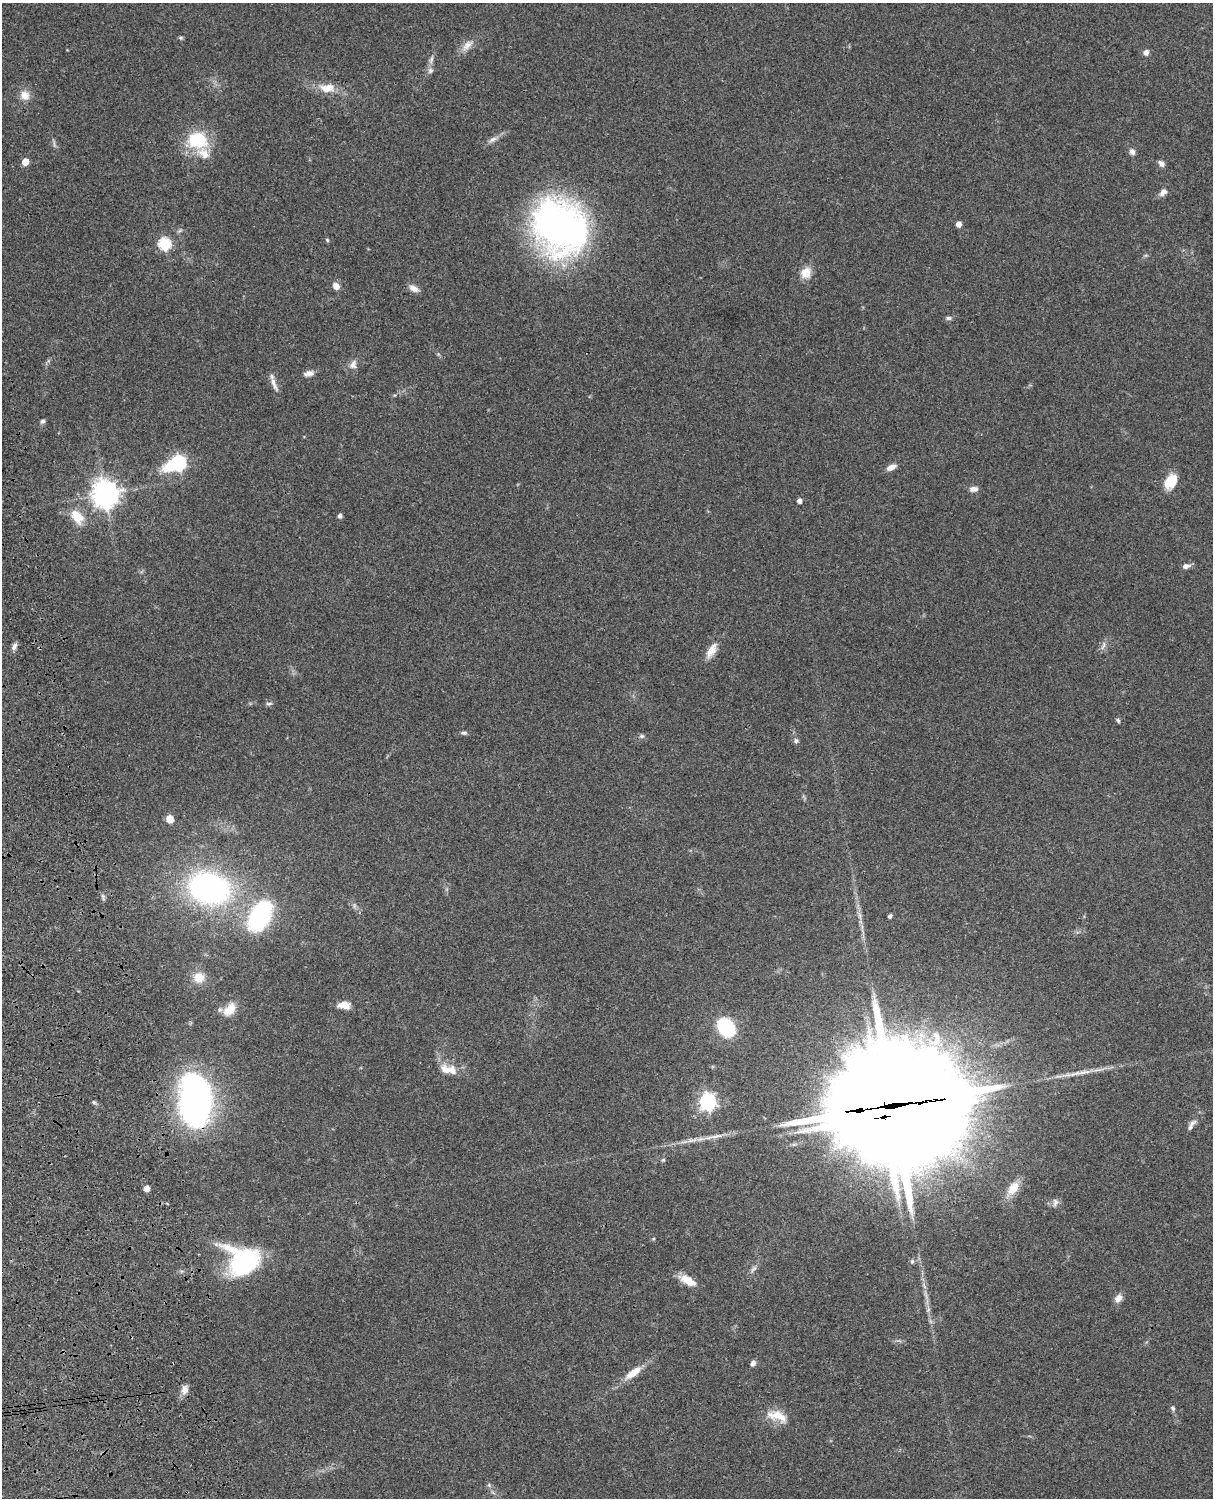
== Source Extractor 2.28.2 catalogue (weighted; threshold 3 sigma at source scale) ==
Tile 7 of 4 x 3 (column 3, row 2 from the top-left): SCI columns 2545-3755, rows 1771-3266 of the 5086 x 4924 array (HDU 1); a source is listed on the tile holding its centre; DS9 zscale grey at full resolution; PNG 1215 x 1500 px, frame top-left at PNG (2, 3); no overlay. Shown black and unused: <1% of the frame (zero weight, under 3 of 4 exposures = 6% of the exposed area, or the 3 px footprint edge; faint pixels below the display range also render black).
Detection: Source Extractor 2.28.2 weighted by HDU 2 'WHT'; one run over the whole footprint, this tile lists its part. Background 0.0966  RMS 0.0063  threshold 0.0284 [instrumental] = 3 sigma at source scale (4.5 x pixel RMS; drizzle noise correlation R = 1.50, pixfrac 1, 0.05/0.05 arcsec/px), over >= 5 px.
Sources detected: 88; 6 inside a brighter listed object's ellipse — not listed separately; the other 82 listed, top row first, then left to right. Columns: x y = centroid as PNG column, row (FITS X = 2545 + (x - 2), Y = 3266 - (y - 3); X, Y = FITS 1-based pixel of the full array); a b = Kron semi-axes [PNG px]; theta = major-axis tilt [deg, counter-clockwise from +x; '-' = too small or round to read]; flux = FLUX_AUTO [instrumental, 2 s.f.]
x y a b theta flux
181 38 5 5 - 0.89
467 45 20 9 44 5.8
1146 52 5 5 - 3.6
431 59 11 5 73 2.3
430 70 8 7 - 2.1
327 88 23 11 0 9.8
25 95 14 12 -44 6.1
493 139 13 6 27 3.1
197 140 23 19 -9 32
54 144 12 3 -81 1.4
1132 152 8 7 - 2.4
25 162 5 5 - 13
1161 163 9 6 -50 2.2
1163 192 11 7 41 3.3
959 224 5 5 - 4.1
560 228 47 40 -48 310
180 230 7 4 20 1
327 240 5 4 - 0.76
165 244 6 6 - 72
806 273 11 10 - 8.8
336 286 7 6 - 5
414 289 13 7 -23 4
948 318 7 5 -6 1.5
353 365 13 10 72 4
309 373 14 6 15 3.4
274 383 22 6 -69 4.1
43 421 6 5 - 1.5
178 463 11 7 22 120
891 467 11 6 28 4.4
1171 481 18 12 54 14
974 489 10 6 1 3.3
105 494 10 9 - 590
799 501 4 4 - 3
340 516 4 4 - 2.3
77 517 19 12 -57 12
1186 566 10 6 14 2.9
14 646 10 6 62 2.4
1103 646 13 4 66 2.2
711 650 23 9 59 6.9
269 704 10 4 1 1.2
1118 720 7 4 -63 1
464 733 7 5 -9 1.4
642 736 7 5 0 1.2
796 741 7 6 - 1.4
170 819 7 7 - 6.8
209 888 31 23 -15 190
103 897 12 3 -74 1.3
354 905 8 4 -90 1.3
260 916 30 18 60 77
860 916 12 4 -85 2.7
890 916 5 4 - 1.3
199 977 13 13 - 8.9
344 1005 14 8 -2 6.4
229 1009 19 11 49 8.2
726 1027 14 11 -50 54
446 1070 19 12 -48 6.9
1082 1072 37 5 9 8.2
195 1100 47 28 -87 210
708 1101 7 6 - 200
893 1106 55 36 6 24000
1192 1123 12 6 35 2.4
716 1136 22 5 12 5.2
690 1140 14 4 10 3.4
663 1160 5 4 - 0.76
147 1188 5 4 - 6.9
1013 1188 20 12 56 9.8
1055 1202 11 7 79 2.4
653 1239 5 3 - 0.6
243 1261 35 29 -24 76
912 1261 7 5 69 1.4
753 1269 12 5 46 2.2
688 1280 21 9 -30 9.5
924 1286 11 5 -64 2.3
1118 1298 10 7 50 4.2
928 1310 8 5 64 1.4
753 1363 6 5 - 2.2
633 1373 29 9 36 10
185 1390 13 9 79 4.1
1173 1408 7 5 -41 1.2
777 1415 26 13 3 11
489 1485 5 5 - 0.99
493 1492 9 3 -45 1.2
Overlapping masked pixels (flux is a lower limit): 2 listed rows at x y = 195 1100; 893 1106